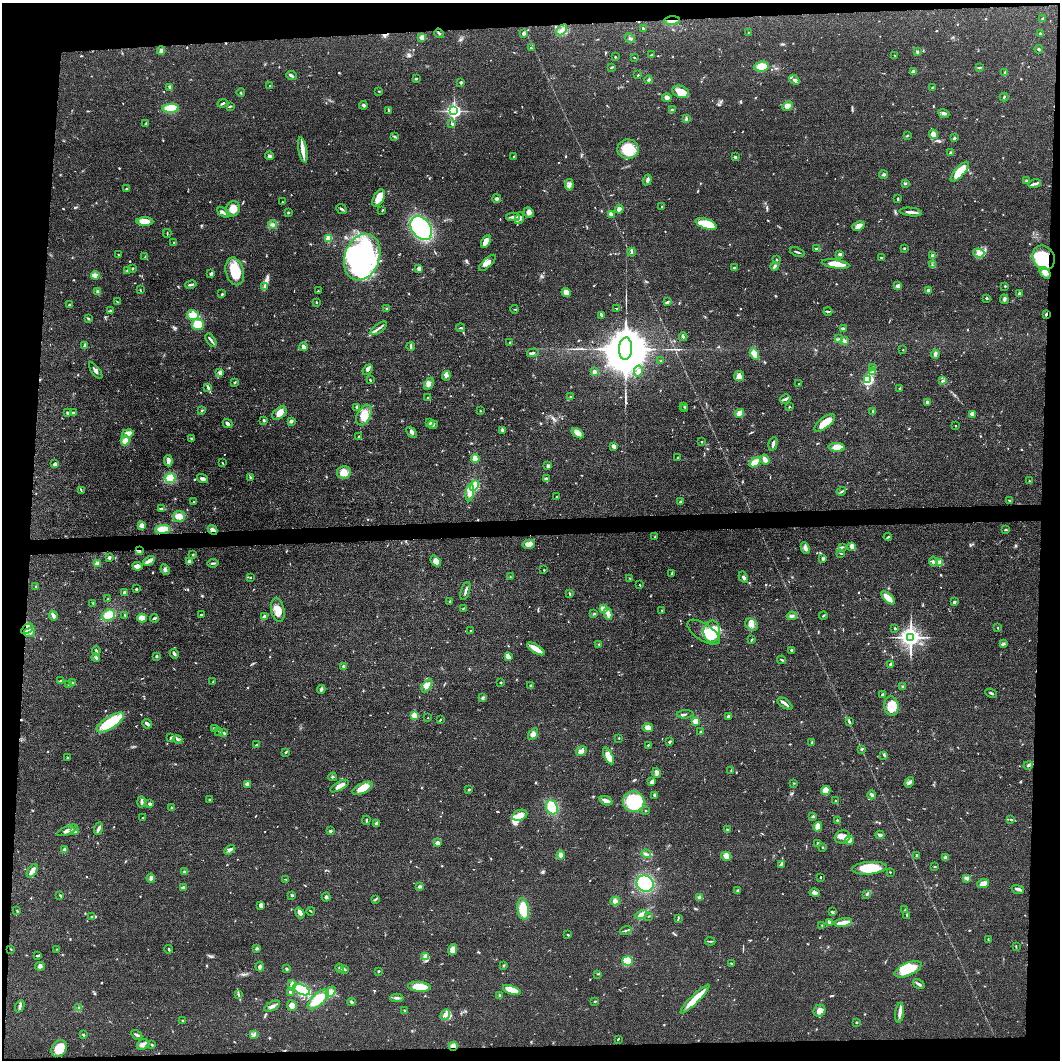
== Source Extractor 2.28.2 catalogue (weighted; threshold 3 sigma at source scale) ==
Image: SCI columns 5-4236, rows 17-4246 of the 4237 x 4260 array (HDU 1 of 3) = the unmasked area's bounding box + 8 px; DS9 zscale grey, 4 x 4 block average (1 PNG px = mean of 4 x 4 image px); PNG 1062 x 1062 px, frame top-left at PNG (2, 3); each listed source drawn as its Kron ellipse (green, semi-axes under 4 px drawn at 4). Shown black and unused: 9% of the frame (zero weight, under 3 of 4 exposures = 1% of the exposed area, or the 3 px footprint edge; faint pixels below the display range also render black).
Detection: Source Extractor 2.28.2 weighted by HDU 2 'WHT'. Background 0.0581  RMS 0.0054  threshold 0.0244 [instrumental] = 3 sigma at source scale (4.5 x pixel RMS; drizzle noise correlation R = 1.50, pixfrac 1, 0.05/0.05 arcsec/px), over >= 5 px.
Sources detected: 804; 1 too faint to see at this stretch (4 x 4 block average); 5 inside a brighter object's white glare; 7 cosmic-ray / hot-pixel residue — neither listed nor drawn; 10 coinciding with a brighter row at this scale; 36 inside a brighter listed object's ellipse — not listed separately; of the other 745, all 500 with FLUX_AUTO >= 1.88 (the completeness limit of this list) listed and drawn (245 fainter detections not listed), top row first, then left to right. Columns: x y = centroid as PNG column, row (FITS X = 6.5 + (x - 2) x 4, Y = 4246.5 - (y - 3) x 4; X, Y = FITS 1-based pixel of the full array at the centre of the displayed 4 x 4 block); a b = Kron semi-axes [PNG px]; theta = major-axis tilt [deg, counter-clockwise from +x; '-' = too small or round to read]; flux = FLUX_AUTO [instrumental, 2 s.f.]
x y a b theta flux
1043 19 3 2 - 2.5
672 21 8 3 3 15
643 28 3 2 - 2.7
562 30 6 3 43 9.8
748 32 2 2 - 1.9
439 33 5 2 - 3.7
524 33 3 3 - 7
1040 34 4 2 - 3.2
422 37 2 2 - 32
630 38 5 2 - 5.3
531 48 3 2 - 3.5
1039 49 4 2 - 5.1
161 51 4 3 - 9.8
917 52 3 2 - 2.4
652 54 3 2 - 2.6
895 56 3 2 - 2
615 57 2 2 - 2
634 57 2 2 - 1.9
761 66 7 5 7 51
612 67 4 2 - 3.1
979 67 3 2 - 4.8
913 71 3 3 - 4.6
1004 72 3 2 - 2.6
291 75 5 2 - 7.1
638 75 2 2 - 1.9
416 79 3 2 - 2.6
649 80 4 3 - 4.7
794 80 6 4 -42 9.1
461 82 2 2 - 10
270 86 2 2 - 2.2
170 87 4 2 - 8.5
932 87 2 2 - 2
379 91 2 2 - 2.1
681 92 9 6 -18 28
241 93 4 2 - 3.7
1004 97 4 2 - 3.3
667 98 5 4 - 10
223 103 5 2 - 4.3
363 105 4 3 - 5.5
230 106 3 2 - 3
788 106 5 4 - 21
171 108 8 4 3 95
672 109 2 2 - 2.1
389 111 2 2 - 2.6
454 111 3 3 - 600
944 113 6 3 -21 8.2
686 119 3 2 - 4.8
146 123 3 2 - 2.9
452 124 3 2 - 3.4
933 134 4 4 - 19
907 135 4 2 - 3
394 136 3 2 - 2.6
954 138 4 2 - 5.2
628 149 10 10 - 100
303 150 13 4 -80 26
951 152 3 2 - 2.9
269 156 4 3 - 5.4
514 156 2 2 - 2.4
735 157 2 2 - 6
960 172 12 4 49 75
884 175 4 3 - 6.4
647 180 5 3 - 7.7
1026 181 3 2 - 3.1
905 184 3 2 - 5
1034 184 6 2 16 9
569 185 6 3 81 9
127 189 3 3 - 3.8
379 198 9 5 64 40
497 199 4 3 - 6.6
898 199 3 2 - 3
282 202 3 2 - 2.7
662 206 2 2 - 2
233 209 7 7 - 38
341 209 6 2 -41 5.2
619 209 4 4 - 12
382 210 3 2 - 2.3
288 212 3 2 - 3.3
529 212 5 5 - 14
911 212 11 2 -6 20
224 213 7 3 -35 9.6
611 214 4 3 - 11
513 217 7 3 -1 9.7
519 218 6 3 72 9.7
145 221 8 4 0 45
273 224 4 3 - 7.8
706 224 11 5 -20 93
858 226 6 4 25 17
421 228 13 9 -52 420
167 233 4 2 - 2.3
329 238 4 3 - 39
486 241 7 4 63 26
174 242 2 2 - 1.9
817 248 3 2 - 3.2
904 248 2 2 - 5.4
632 252 4 2 - 4
797 252 7 2 -20 5.3
979 253 6 4 -14 14
840 254 3 2 - 9.5
118 255 2 2 - 2
933 256 2 2 - 27
145 257 3 2 - 2.2
362 257 24 17 70 610
881 257 2 2 - 2.9
1044 258 13 10 -61 150
777 260 2 2 - 3.4
487 263 11 4 43 19
835 264 14 4 -8 52
932 265 3 2 - 2.1
775 266 4 2 - 9.7
132 268 3 2 - 3.3
735 268 4 2 - 4.6
419 269 4 3 - 12
127 270 4 2 - 3.6
235 271 14 9 -76 92
1045 273 6 4 -50 17
211 274 3 3 - 4.9
95 275 4 3 - 29
191 284 6 2 12 5.9
897 285 3 2 - 4.6
1005 286 2 2 - 3.3
264 287 3 3 - 4.2
140 290 3 2 - 1.9
928 290 2 2 - 15
318 291 2 2 - 2.1
98 292 4 3 - 7
566 292 5 4 - 28
222 294 3 2 - 2.6
1019 294 4 2 - 5.4
987 298 3 2 - 4.2
1004 299 5 3 - 6.6
117 302 3 2 - 2
316 302 2 2 - 2.7
667 302 4 2 - 5.1
69 305 3 2 - 5.1
617 308 3 2 - 2.8
386 309 3 2 - 3.7
515 309 4 2 - 2.7
110 311 3 2 - 3.4
828 311 4 2 - 4.1
1046 314 3 2 - 3.6
193 315 6 5 - 42
601 315 2 2 - 4.2
88 318 2 2 - 2.3
198 324 6 5 - 52
379 328 9 2 37 9.4
461 328 4 2 - 3.2
843 329 2 2 - 2.2
683 337 4 3 - 4.2
839 339 2 2 - 2.6
211 340 8 2 -58 7.1
844 341 4 3 - 8.8
510 343 3 2 - 4.1
84 345 4 2 - 6.5
304 347 4 3 - 15
411 347 4 2 - 5
626 349 11 6 86 28000
903 350 2 2 - 1.9
533 353 6 2 15 7.6
754 354 6 3 -62 53
935 354 4 3 - 7
661 361 2 2 - 3
873 368 4 2 - 4.1
368 370 6 3 49 7.8
96 371 10 2 -54 10
638 371 5 4 - 9.3
594 372 3 3 - 9.8
872 372 3 2 - 5.1
220 373 3 3 - 6.3
446 376 5 3 - 8.3
739 376 5 5 - 19
370 380 2 2 - 3.3
868 380 4 4 - 110
943 381 3 2 - 4
235 382 3 2 - 2.7
429 384 6 4 61 14
799 384 2 2 - 1.9
208 387 4 3 - 6
900 388 2 2 - 2.6
571 397 3 2 - 3.1
427 398 2 2 - 4.3
785 399 5 3 - 7.3
927 402 3 2 - 7.3
684 406 3 2 - 2.5
357 407 3 3 - 6.8
789 407 3 2 - 2.1
685 409 2 2 - 2.7
201 411 2 2 - 2.8
480 411 2 2 - 2.4
873 411 3 2 - 3.7
68 413 3 3 - 4.7
73 413 3 2 - 9.2
279 413 8 5 40 28
739 413 4 4 - 20
972 414 4 3 - 5.6
364 415 11 6 64 42
264 420 3 2 - 4.7
291 421 4 3 - 7.4
430 422 3 2 - 7.2
825 423 12 5 38 52
227 424 5 2 - 9.8
433 425 5 3 - 7
955 426 2 2 - 2.2
503 430 4 3 - 7.3
412 432 6 3 -48 8.5
128 433 6 4 12 24
578 433 7 4 -33 26
359 437 2 2 - 4.5
192 438 3 2 - 3.2
125 440 5 4 - 24
701 442 2 2 - 2.3
773 444 7 2 76 11
614 446 4 2 - 14
837 447 8 4 -3 29
475 458 4 3 - 27
678 458 3 2 - 3.9
765 459 5 2 - 27
168 461 5 3 - 14
755 462 6 3 34 69
222 463 2 2 - 1.9
55 464 3 2 - 12
548 466 3 2 - 7.9
344 472 7 6 - 31
170 478 5 5 - 57
251 478 2 2 - 3.4
202 479 6 3 -17 11
546 479 3 3 - 8.3
1029 481 2 2 - 2
474 486 5 4 - 67
81 490 3 2 - 2.3
841 491 5 2 - 4.5
470 493 8 4 83 31
556 497 2 2 - 2.5
1009 500 2 2 - 2.2
194 502 3 2 - 2.1
680 502 2 2 - 4.1
162 509 3 2 - 6.4
179 516 6 5 - 27
142 525 3 3 - 20
162 529 7 4 6 45
213 530 5 3 - 13
1006 530 3 2 - 2.9
655 537 2 2 - 2.8
888 537 4 2 - 3.9
529 544 6 3 13 20
852 546 4 3 - 21
842 547 2 2 - 2
805 548 6 3 -65 13
139 551 4 2 - 4.5
841 554 3 2 - 2.8
193 555 3 2 - 3
109 558 3 3 - 7.7
823 558 3 3 - 5.2
149 561 6 4 27 12
189 561 3 3 - 5.6
436 561 6 4 -49 21
933 562 5 4 - 8
939 562 3 2 - 4.3
97 563 3 3 - 12
213 563 5 2 - 5.1
137 566 5 4 - 13
165 569 5 3 - 8.4
544 570 2 2 - 2.1
672 573 3 2 - 5.4
250 577 2 2 - 2.2
510 577 2 2 - 2.6
743 577 6 3 -61 7.7
630 579 3 2 - 2.3
640 585 3 2 - 1.9
35 587 3 2 - 1.9
136 589 2 2 - 4.9
465 591 9 2 72 9
125 593 4 3 - 11
569 594 3 2 - 4.4
888 598 8 3 -43 57
108 599 2 2 - 1.9
450 601 2 2 - 9.7
954 602 3 2 - 5.4
93 603 2 2 - 3
463 608 3 2 - 2.3
604 609 4 2 - 30
278 610 12 6 -78 35
662 610 2 2 - 2.5
594 614 4 2 - 3.8
608 614 6 4 -78 18
109 615 7 5 21 53
201 615 3 2 - 2.6
823 615 4 2 - 2.9
53 616 5 2 - 16
125 616 4 2 - 2.3
792 616 5 2 - 6.2
264 617 4 3 - 16
142 618 4 4 - 31
154 618 4 2 - 5
751 625 7 5 -38 17
895 628 2 2 - 2.5
998 628 2 2 - 2.2
27 629 7 4 34 18
471 631 2 2 - 7.7
704 632 18 8 -34 42
712 632 11 8 -90 140
29 633 6 3 -6 9.4
911 637 3 3 - 2000
751 640 3 2 - 2.6
1004 643 3 2 - 4
599 644 2 2 - 2.7
536 649 10 3 -31 37
792 650 3 2 - 7.7
96 651 4 2 - 5.6
174 654 5 2 - 11
156 656 2 2 - 11
508 657 4 3 - 13
96 658 4 3 - 5
782 660 4 2 - 3.5
891 664 4 3 - 4.9
344 666 2 2 - 11
61 681 4 3 - 4.5
213 682 2 2 - 2.2
501 682 2 2 - 2.3
73 683 3 2 - 2.4
69 684 3 2 - 5
427 685 7 4 57 26
531 685 2 2 - 3.6
903 687 3 3 - 5.9
321 689 4 2 - 7.2
991 693 6 2 -24 4.8
883 695 3 2 - 6.9
483 697 2 2 - 1.9
785 704 9 2 -36 12
891 706 10 7 -85 68
685 714 8 2 2 6.1
414 716 2 2 - 130
728 716 2 2 - 9.1
428 718 2 2 - 2.1
440 720 2 2 - 3.6
696 721 2 2 - 110
849 721 3 2 - 2.2
110 722 15 6 33 160
147 724 5 2 - 12
214 728 4 2 - 4.6
648 728 5 4 - 24
219 732 2 2 - 7.9
700 732 2 2 - 3.2
224 733 4 2 - 4.5
533 734 6 4 57 12
171 737 3 2 - 2.7
619 738 2 2 - 2.6
178 739 5 2 - 6.3
669 742 3 2 - 5.3
812 742 3 2 - 4.3
256 745 3 2 - 4.7
648 745 2 2 - 3.1
861 749 3 2 - 3.4
581 751 5 4 - 14
285 752 2 2 - 3.2
884 755 4 2 - 4.3
608 756 9 4 -63 36
67 758 3 2 - 3.6
1028 765 5 3 - 6.1
731 770 4 2 - 2.1
657 773 5 3 - 7.5
333 777 4 2 - 2.7
652 782 4 2 - 16
909 782 6 3 55 8.1
794 783 2 2 - 1.9
247 784 3 3 - 12
340 786 10 3 29 28
362 788 11 5 26 41
469 789 2 2 - 8.6
826 791 4 4 - 30
655 795 2 2 - 9.2
872 795 4 3 - 5.9
209 799 3 2 - 2.3
835 800 3 2 - 2.7
606 801 7 3 -18 17
141 802 6 2 -88 10
634 802 11 10 - 170
150 804 2 2 - 8.9
552 807 7 5 -68 81
172 808 3 2 - 3.3
646 811 2 2 - 5.6
520 815 8 5 23 37
813 817 3 2 - 5.5
143 818 3 2 - 2.9
1010 819 2 2 - 2
366 820 5 2 - 3.9
837 820 2 2 - 4.6
376 823 3 2 - 7.5
818 827 5 4 - 25
98 828 6 3 69 9.3
728 829 4 2 - 3.4
68 830 11 3 21 14
75 831 3 3 - 11
330 831 3 2 - 5.9
880 835 4 2 - 10
842 837 8 6 23 23
849 841 4 4 - 10
437 843 2 2 - 39
818 843 3 2 - 3.9
822 847 2 2 - 5.1
65 849 2 2 - 21
230 850 6 3 35 12
646 854 4 2 - 5.1
561 855 4 3 - 15
917 855 4 2 - 3.4
726 856 5 3 - 12
946 858 3 3 - 9.3
781 865 2 2 - 2.4
935 866 2 2 - 2.6
869 868 17 6 5 92
32 871 8 4 56 17
184 872 3 2 - 4.4
890 872 2 2 - 2.2
820 877 2 2 - 3
151 878 4 3 - 13
967 878 3 3 - 8.8
286 879 3 2 - 2.2
645 883 9 7 -38 180
983 884 6 4 19 21
420 886 3 2 - 11
183 887 2 2 - 14
1018 889 6 2 -15 9.7
738 890 3 2 - 5
815 893 5 3 - 10
867 894 3 2 - 4.6
60 895 3 2 - 2.2
292 895 3 3 - 3.7
326 897 4 3 - 5.9
700 897 4 2 - 10
375 899 4 2 - 4.2
615 901 5 4 - 9.6
261 905 4 3 - 10
523 909 11 5 -81 71
905 910 4 2 - 1.9
17 911 2 2 - 3.2
311 911 4 2 - 2.2
832 912 3 2 - 4.7
300 913 6 3 -57 15
641 915 6 3 25 19
907 915 4 2 - 3.3
649 916 2 2 - 2.1
91 917 3 2 - 3.6
678 918 3 2 - 3.2
830 922 4 2 - 7.9
843 923 9 4 11 30
822 925 2 2 - 2.2
626 930 6 2 19 3.9
568 935 2 2 - 4
988 939 3 2 - 2.1
710 941 5 2 - 3.6
1016 946 3 2 - 2.3
257 948 3 2 - 5.3
11 949 3 2 - 2
57 949 3 2 - 2
168 949 4 2 - 3
453 949 5 4 - 26
37 956 4 2 - 4
425 957 3 2 - 3.7
627 961 5 4 - 68
731 963 2 2 - 2.1
504 965 3 2 - 2.2
40 966 5 3 - 7.2
260 967 5 3 - 7.5
340 968 4 3 - 6
287 969 3 2 - 4.1
345 969 4 2 - 4.6
908 969 14 6 23 85
379 971 2 2 - 5.4
597 974 3 2 - 2.4
292 984 4 3 - 19
919 984 6 2 -33 9.5
419 987 11 5 -5 71
302 990 9 5 -25 130
512 990 9 3 -20 75
290 992 2 2 - 9
331 992 6 4 51 14
238 995 3 2 - 2.6
499 996 4 2 - 3.6
397 998 6 2 0 5.6
318 999 13 5 42 85
695 999 20 4 45 65
595 1001 3 2 - 2.2
352 1002 4 2 - 4.2
20 1006 6 3 67 8
272 1006 9 3 28 11
292 1006 5 4 - 16
79 1008 2 2 - 2.1
404 1010 2 2 - 4
820 1011 6 5 - 25
900 1013 10 2 83 17
445 1015 5 4 - 12
183 1020 3 2 - 3.1
856 1022 2 2 - 5.8
254 1034 3 3 - 7.6
83 1035 3 2 - 2.9
137 1035 6 2 -31 7.5
618 1039 3 2 - 2.9
143 1045 6 5 - 13
152 1045 2 2 - 4.6
453 1046 4 3 - 15
59 1049 9 7 52 62
Overlapping masked pixels (flux is a lower limit): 7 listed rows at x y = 672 21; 1044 258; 1046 314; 213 530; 139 551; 27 629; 453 1046
Diffuse or blended objects may show on this block-average render without a row.